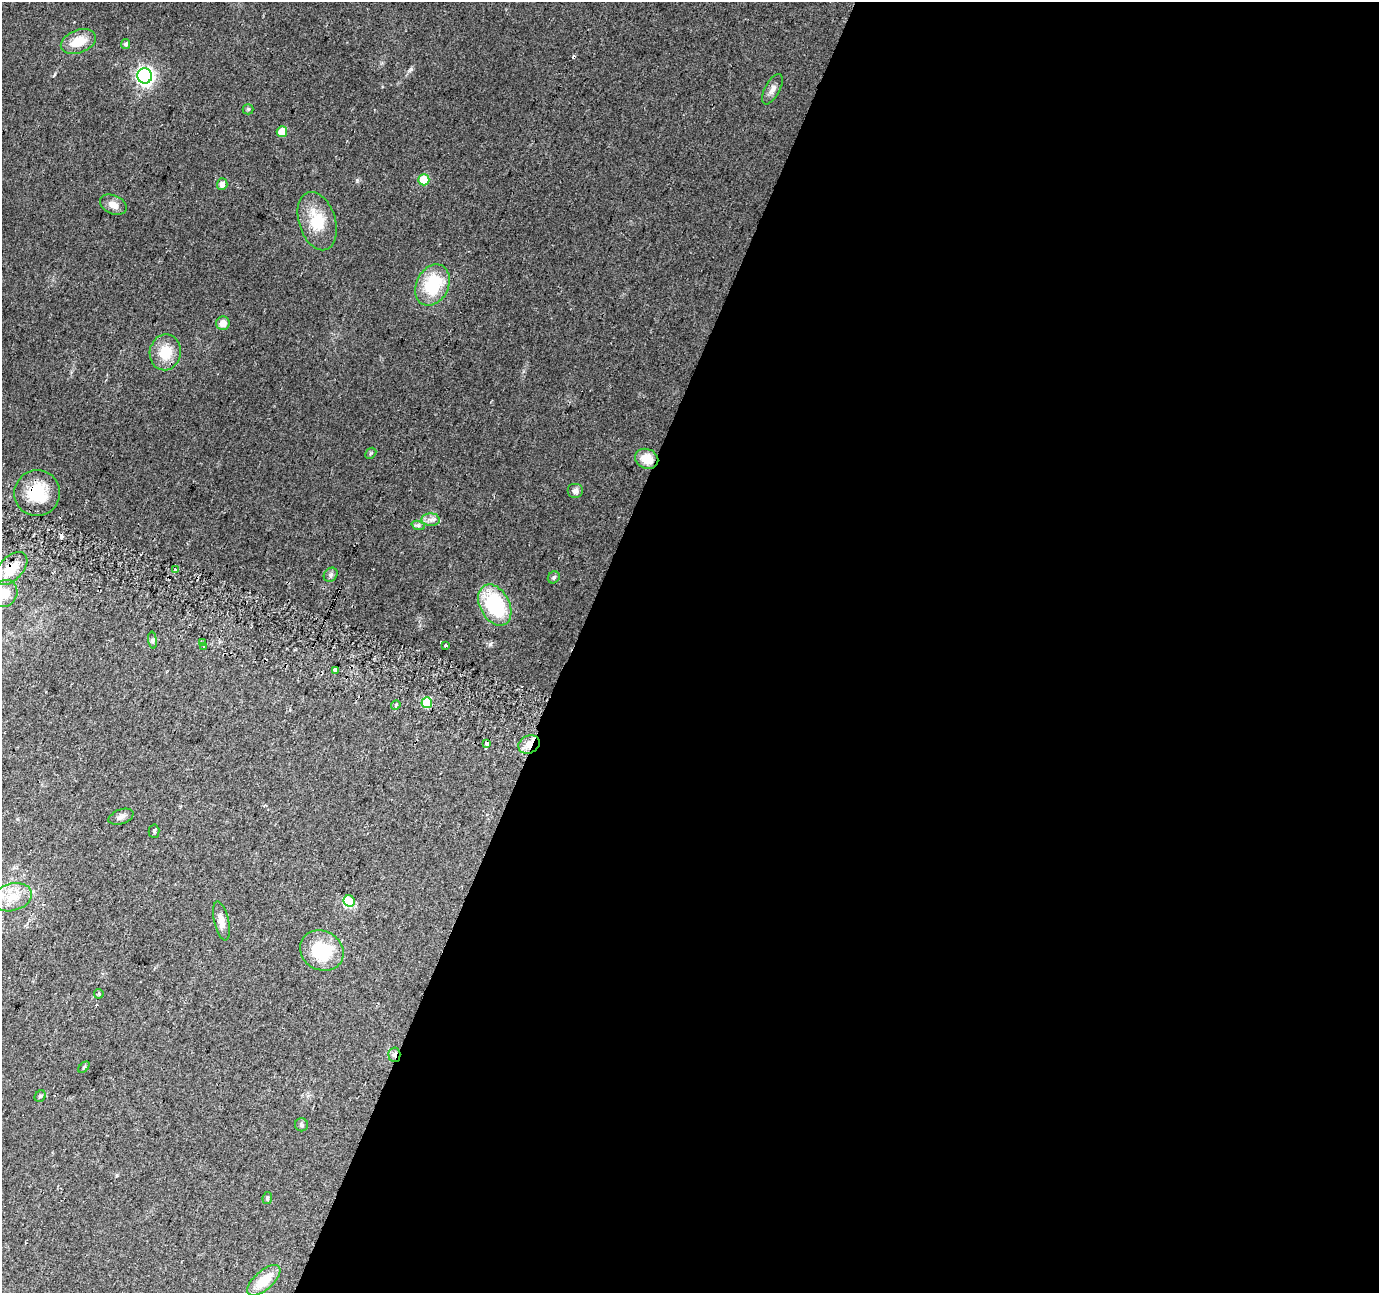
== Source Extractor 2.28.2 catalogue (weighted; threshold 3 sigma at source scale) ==
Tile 12 of 4 x 4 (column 4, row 3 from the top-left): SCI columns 4154-5530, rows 1599-2889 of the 5541 x 5715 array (HDU 1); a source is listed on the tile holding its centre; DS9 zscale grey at full resolution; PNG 1381 x 1295 px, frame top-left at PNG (2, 2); each listed source drawn as its Kron ellipse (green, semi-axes under 4 px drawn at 4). Shown black and unused: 58% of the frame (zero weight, under 2 of 3 exposures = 2% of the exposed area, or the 3 px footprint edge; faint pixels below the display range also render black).
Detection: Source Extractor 2.28.2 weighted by HDU 2 'WHT'; one run over the whole footprint, this tile lists its part. Background 0.0562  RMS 0.0084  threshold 0.0379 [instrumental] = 3 sigma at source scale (4.5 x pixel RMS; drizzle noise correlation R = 1.50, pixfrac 1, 0.0396/0.0396 arcsec/px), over >= 5 px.
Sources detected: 51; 4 cosmic-ray / hot-pixel residue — neither listed nor drawn; the other 47 listed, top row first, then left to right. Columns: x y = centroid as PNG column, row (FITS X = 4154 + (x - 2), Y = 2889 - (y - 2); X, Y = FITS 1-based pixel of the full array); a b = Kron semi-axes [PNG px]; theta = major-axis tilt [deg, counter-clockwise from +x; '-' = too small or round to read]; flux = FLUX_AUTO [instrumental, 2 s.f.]
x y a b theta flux
78 42 18 11 20 17
126 44 5 4 - 1.8
145 76 7 7 - 260
772 89 16 7 61 5
248 109 5 5 - 1.1
282 132 5 5 - 14
424 180 5 5 - 25
222 184 6 5 - 4.9
113 205 14 9 -24 7.1
317 221 30 18 -72 28
432 285 21 16 63 40
223 323 7 7 - 7
165 352 18 15 80 20
371 453 6 4 44 1.1
647 459 12 9 -23 14
575 491 8 7 - 3.1
37 493 23 23 - 32
431 520 9 6 -2 3.6
418 525 7 4 -18 1.6
11 569 20 11 46 18
175 569 4 3 - 2
331 575 8 6 48 2.2
554 577 6 5 - 1.7
5 593 14 12 59 10
495 605 22 14 -62 70
153 640 8 4 -82 1.6
203 643 3 3 - 6.8
446 645 3 3 - 4.8
204 647 4 4 - 1.4
335 670 4 4 - 4.9
427 703 5 5 - 34
396 705 5 4 - 1.2
487 744 4 3 - 6.9
529 744 11 8 26 6.8
121 817 13 7 20 3.5
154 831 6 5 - 1.4
12 897 20 13 16 18
349 901 6 5 - 26
221 921 20 7 -77 7
322 951 22 19 -29 43
99 994 5 4 - 1.6
394 1055 7 6 - 2.9
84 1067 7 4 45 1.3
40 1096 6 5 - 1.4
301 1125 6 6 - 1.8
267 1198 6 5 - 1.7
264 1280 20 9 42 20
Overlapping masked pixels (flux is a lower limit): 6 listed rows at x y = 647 459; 37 493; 11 569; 203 643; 529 744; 394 1055
Isophote crosses this tile's border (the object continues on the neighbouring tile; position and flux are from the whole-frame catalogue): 1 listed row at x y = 5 593
Unlisted compact peaks at least as high as the median listed source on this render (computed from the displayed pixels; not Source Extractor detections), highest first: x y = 357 180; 410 70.